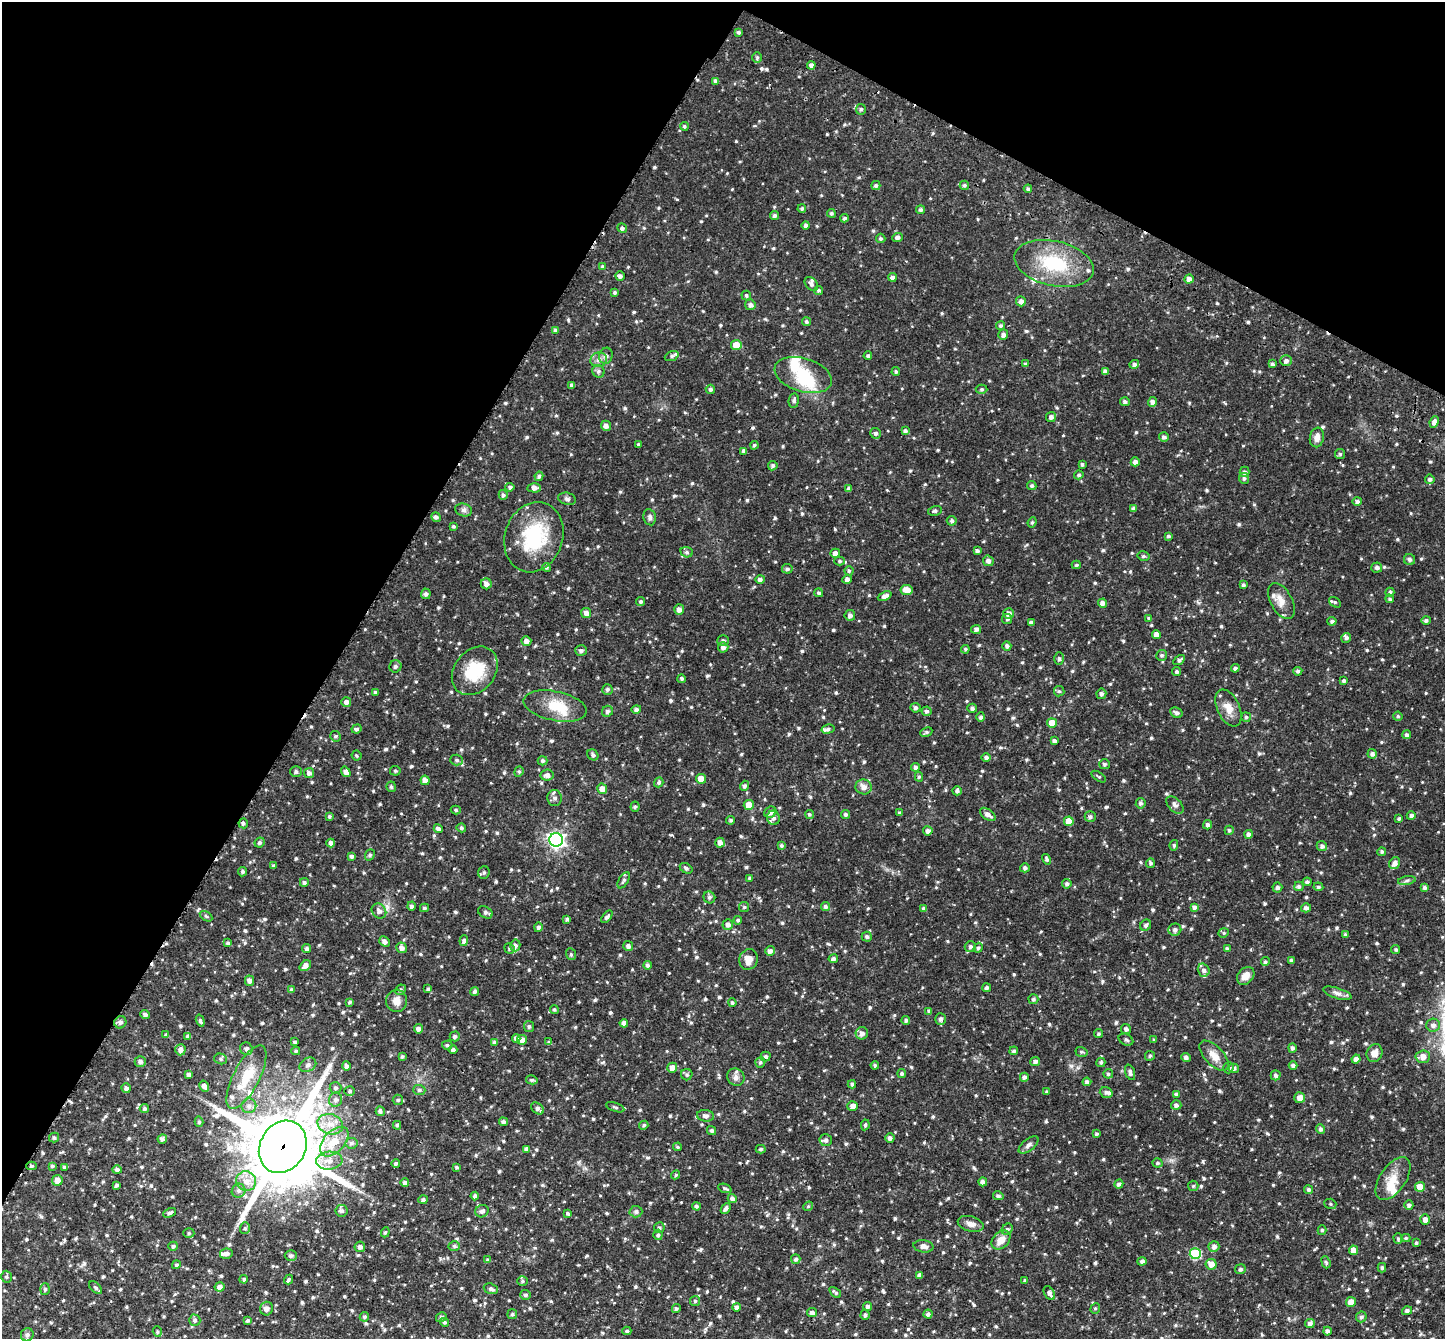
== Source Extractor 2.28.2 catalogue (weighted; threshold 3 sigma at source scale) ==
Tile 2 of 4 x 4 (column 2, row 1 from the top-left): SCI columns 1480-2922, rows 4351-5687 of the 5841 x 5890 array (HDU 1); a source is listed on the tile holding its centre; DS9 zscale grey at full resolution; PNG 1447 x 1341 px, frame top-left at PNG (2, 2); each listed source drawn as its Kron ellipse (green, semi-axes under 4 px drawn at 4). Shown black and unused: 30% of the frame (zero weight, under 2 of 3 exposures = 3% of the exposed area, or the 3 px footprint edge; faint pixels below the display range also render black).
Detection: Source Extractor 2.28.2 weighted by HDU 2 'WHT'; one run over the whole footprint, this tile lists its part. Background 0.066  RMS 0.0087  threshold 0.0392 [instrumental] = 3 sigma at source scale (4.5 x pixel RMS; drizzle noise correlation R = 1.50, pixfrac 1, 0.05/0.05 arcsec/px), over >= 5 px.
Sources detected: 931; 1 inside a brighter object's white glare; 2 cosmic-ray / hot-pixel residue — neither listed nor drawn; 21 inside a brighter listed object's ellipse — not listed separately; of the other 907, all 500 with FLUX_AUTO >= 1.31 (the completeness limit of this list) listed and drawn (407 fainter detections not listed), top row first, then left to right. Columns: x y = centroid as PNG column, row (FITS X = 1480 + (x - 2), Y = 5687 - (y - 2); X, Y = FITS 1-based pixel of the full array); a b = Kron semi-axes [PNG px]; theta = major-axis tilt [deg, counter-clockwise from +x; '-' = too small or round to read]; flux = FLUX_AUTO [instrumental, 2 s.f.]
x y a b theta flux
738 32 4 4 - 1.6
757 57 5 4 - 1.4
811 65 4 4 - 3.2
716 81 4 4 - 3.3
861 109 5 5 - 1.9
684 126 4 4 - 1.3
964 185 5 4 - 1.6
876 186 4 4 - 1.9
1028 189 4 4 - 1.5
802 209 4 4 - 1.5
921 210 4 4 - 1.7
831 213 4 4 - 1.6
774 215 4 4 - 1.9
845 218 4 4 - 1.6
806 225 4 4 - 2.4
622 228 5 4 - 2.2
897 237 5 4 - 2.9
881 238 5 4 - 1.5
1054 263 40 22 -13 50
603 267 4 4 - 1.7
620 276 5 4 - 2.3
892 277 4 4 - 2.8
1189 279 4 4 - 4.5
811 284 8 5 -46 2.3
819 291 4 4 - 1.6
615 292 4 4 - 1.4
746 296 5 4 - 1.7
1021 301 5 5 - 3.8
750 305 5 5 - 2.9
806 322 4 4 - 1.7
1001 326 4 4 - 2
555 330 4 4 - 1.3
1003 335 5 5 - 2.8
736 345 5 5 - 16
606 356 8 6 73 2.9
672 356 7 5 21 1.9
868 356 4 4 - 1.3
599 360 8 7 - 3.5
1286 361 6 5 - 2.6
1025 364 4 4 - 1.4
1134 364 5 4 - 2.4
1272 364 4 3 - 1.7
598 371 6 6 - 2.1
1105 371 4 4 - 2.4
896 372 4 3 - 1.5
803 375 29 17 -17 26
572 385 4 4 - 2.3
710 389 5 4 - 1.9
982 389 6 4 -3 1.4
794 401 7 5 81 2
1125 402 5 4 - 2.2
1153 402 5 4 - 3.6
1051 417 5 5 - 3
1434 422 6 4 66 3.5
606 426 5 5 - 3.2
905 431 4 4 - 1.9
876 433 5 5 - 2.1
1164 437 5 4 - 2.2
1317 437 10 7 79 4.8
638 445 3 3 - 1.5
754 445 4 4 - 1.4
744 451 4 3 - 2.7
1340 454 5 5 - 1.4
1135 462 4 4 - 3.4
1082 464 3 3 - 1.5
773 466 5 4 - 2
1244 472 5 5 - 2.2
1079 475 5 4 - 1.5
539 476 4 4 - 2
1244 478 5 5 - 1.9
1430 479 5 4 - 2.1
1032 486 5 4 - 1.6
510 487 4 4 - 1.9
534 488 7 4 -1 4
849 489 4 4 - 2.7
503 495 5 4 - 1.9
567 499 9 6 -15 2.3
1357 501 4 4 - 2.5
1133 508 4 4 - 2
464 510 8 6 -15 2.7
935 511 7 5 13 1.9
436 517 5 4 - 2.4
650 517 8 6 -79 2.5
952 521 5 5 - 1.9
1032 522 5 4 - 1.3
453 526 4 3 - 1.5
1168 536 4 3 - 1.5
534 537 36 29 71 56
977 551 4 3 - 2.2
687 552 6 5 - 1.7
835 553 5 4 - 3.7
1143 556 6 5 - 1.6
1409 560 5 5 - 2.3
840 561 5 4 - 1.4
988 561 5 5 - 2.8
1076 565 4 3 - 1.4
546 567 4 4 - 1.5
1377 567 5 5 - 2.3
787 569 5 4 - 1.8
849 571 4 4 - 1.4
760 579 5 4 - 2.6
847 579 5 4 - 2.6
486 584 5 5 - 3.5
1243 585 4 4 - 1.7
907 590 6 5 - 8.3
1390 592 5 4 - 2.1
819 593 4 4 - 1.8
426 594 5 5 - 2.2
885 596 7 4 23 4
1390 599 4 4 - 1.5
1281 601 20 10 -61 8.6
641 602 4 4 - 1.6
1335 602 6 4 -35 1.5
1102 603 4 4 - 4.1
679 610 5 5 - 3.8
586 613 5 5 - 4.6
1009 613 5 5 - 4.2
850 615 5 5 - 3.1
1149 618 4 3 - 1.5
1007 619 5 5 - 1.7
1426 620 4 4 - 1.7
1332 621 4 4 - 1.8
1031 622 4 3 - 2.6
976 629 5 4 - 2.5
1156 635 4 4 - 5
1346 638 5 4 - 1.8
526 641 5 4 - 4.1
723 641 6 5 - 2.1
1007 646 5 4 - 2.2
723 647 5 5 - 2.9
965 649 4 4 - 1.4
581 651 6 5 - 2.6
1162 655 5 5 - 1.8
1059 659 6 5 - 1.7
1179 660 6 4 32 2.1
395 666 6 6 - 2.5
1235 668 4 4 - 2.1
475 671 26 20 51 32
1298 671 4 4 - 1.8
1177 672 4 4 - 1.8
682 679 4 4 - 1.4
1344 681 4 4 - 1.7
607 689 5 5 - 1.7
1059 691 5 5 - 1.5
375 692 4 4 - 1.5
1101 694 5 5 - 2.4
346 702 5 5 - 3
555 706 32 14 -11 23
915 708 5 5 - 2.1
972 708 4 4 - 2.1
1228 708 20 11 -65 9.3
636 709 5 4 - 2.3
607 711 6 5 - 2.3
927 711 5 4 - 2.1
1176 713 6 5 - 2.4
1398 716 4 4 - 1.4
981 717 4 4 - 2.1
1246 717 4 4 - 1.5
1052 723 5 5 - 11
357 729 5 4 - 2
828 729 6 4 14 1.7
926 732 6 4 23 1.7
1407 735 4 4 - 2
335 736 5 5 - 1.6
1054 741 4 3 - 2.1
1372 754 5 4 - 2.8
593 755 6 5 - 1.9
356 756 5 5 - 1.3
986 758 5 4 - 2.3
457 760 6 5 - 2
542 761 5 5 - 1.7
1105 764 5 5 - 1.7
915 767 4 4 - 2.1
296 771 6 5 - 2.1
395 771 5 5 - 1.5
346 772 6 4 -55 3.7
519 772 5 4 - 1.4
309 773 5 5 - 2.6
547 775 6 5 - 3.4
919 777 5 4 - 1.5
1099 777 8 4 -33 1.4
701 779 5 5 - 8.9
425 780 5 4 - 5
659 782 5 4 - 1.5
745 786 5 4 - 2.2
391 787 5 4 - 1.7
864 787 8 7 - 4.7
602 789 5 5 - 5.5
957 791 4 4 - 2.2
555 798 8 7 - 3.3
1141 803 5 5 - 2.1
749 805 5 5 - 11
1175 805 10 6 -44 2.7
635 807 5 4 - 1.4
456 810 5 4 - 1.4
770 812 6 5 - 4.2
900 813 4 3 - 1.8
809 814 5 4 - 1.3
846 814 4 4 - 2.4
988 814 9 5 -36 3.9
329 816 4 4 - 1.4
1411 816 4 4 - 2.4
1090 817 5 5 - 2
773 818 7 6 - 3
1399 819 3 3 - 1.5
731 820 4 4 - 1.6
1069 821 5 5 - 12
243 823 5 4 - 1.8
1208 825 4 4 - 2.4
461 828 5 4 - 1.5
438 829 4 4 - 2.7
1229 830 5 4 - 1.5
928 831 4 4 - 3.3
1249 834 4 4 - 2.9
556 840 7 6 - 280
260 842 5 4 - 1.7
331 843 4 4 - 3.5
720 843 5 4 - 4.5
781 845 4 4 - 1.5
1174 845 5 4 - 1.5
1322 846 5 5 - 2.6
1382 852 4 4 - 1.4
370 855 6 4 68 1.5
352 856 4 3 - 2.1
1046 859 5 4 - 1.6
1150 863 5 4 - 1.7
1395 863 6 5 - 3.9
274 866 4 3 - 1.6
686 868 7 4 -30 1.8
1025 868 5 4 - 2.1
243 872 4 4 - 1.8
484 872 6 5 - 1.9
749 878 4 4 - 1.6
624 880 9 4 59 2.1
1407 881 9 4 9 2
304 882 4 4 - 1.9
1307 882 4 4 - 2.1
1067 884 5 4 - 2.1
1299 886 5 4 - 1.8
1277 887 5 5 - 2.3
1318 887 5 4 - 1.7
1424 888 4 4 - 2.1
709 897 6 5 - 1.9
411 906 4 4 - 2.1
825 906 4 4 - 2
744 907 5 5 - 1.3
1194 907 4 4 - 2.7
424 908 4 3 - 1.5
1306 908 5 4 - 2.5
924 909 4 4 - 2.4
379 911 8 7 - 3.7
485 912 8 5 -29 2.6
206 916 7 4 -32 1.4
607 917 7 4 51 2.4
567 919 4 3 - 1.5
738 920 4 4 - 1.5
728 924 5 5 - 3.2
1146 925 6 5 - 1.9
538 927 5 4 - 2.5
1175 930 6 6 - 2.8
1224 933 5 4 - 1.3
1345 935 3 3 - 1.5
867 937 5 5 - 1.9
385 941 6 5 - 3.1
464 941 5 4 - 2.2
228 943 4 3 - 1.6
515 945 6 5 - 2.6
628 946 5 5 - 2.8
970 947 5 5 - 2.1
402 948 5 5 - 4.2
509 948 5 5 - 1.6
978 948 5 4 - 1.6
307 949 4 4 - 2.1
1227 949 4 4 - 2.1
1396 949 4 4 - 1.3
770 951 5 4 - 3.1
571 954 6 4 -68 1.5
749 959 10 9 - 8.1
833 959 4 4 - 2.4
1291 960 4 3 - 1.5
1265 962 4 4 - 1.6
647 965 4 4 - 2
305 966 6 4 40 4
1204 970 6 6 - 2.8
1246 976 10 7 46 6.9
249 981 5 4 - 3
987 988 4 4 - 2
428 989 4 4 - 1.8
291 990 4 3 - 1.5
400 990 5 5 - 1.6
474 992 4 4 - 2.2
1337 993 14 5 -18 3.7
1033 999 5 5 - 1.9
396 1001 11 10 - 6.7
350 1002 4 3 - 1.3
732 1003 4 4 - 1.5
554 1009 4 4 - 1.4
929 1011 4 3 - 1.9
145 1015 4 4 - 2.4
940 1019 6 5 - 2.7
906 1020 4 4 - 1.8
200 1021 6 3 -72 1.4
120 1022 6 6 - 2.6
624 1023 4 4 - 3.8
1433 1025 7 6 - 3.6
529 1026 5 5 - 1.8
418 1029 4 4 - 2.9
1126 1029 5 5 - 2.4
862 1033 6 6 - 3.3
1098 1034 4 4 - 1.4
166 1035 3 3 - 1.5
188 1036 4 3 - 2.7
455 1036 5 5 - 2
516 1038 4 4 - 3.1
522 1040 5 5 - 4.5
1126 1040 8 5 -29 2
1154 1040 3 3 - 1.3
295 1042 3 3 - 1.5
494 1042 4 4 - 2
549 1042 4 3 - 1.5
447 1045 5 4 - 1.5
1292 1048 5 4 - 2.1
246 1049 6 6 - 2.9
180 1050 5 5 - 4.1
453 1050 4 4 - 2.2
296 1051 4 4 - 1.5
1014 1051 4 4 - 1.7
1081 1052 6 4 -17 1.4
1375 1053 9 7 65 5.8
402 1056 4 3 - 1.3
766 1056 5 5 - 2.1
1150 1056 5 5 - 1.5
1214 1056 19 9 -46 9.1
1186 1057 5 4 - 2.3
1423 1057 7 6 - 6.4
221 1059 6 5 - 1.8
1356 1059 4 4 - 3.8
140 1061 5 5 - 2.8
1035 1061 5 4 - 2.7
760 1062 5 5 - 1.7
1101 1062 5 4 - 1.6
308 1065 9 6 31 3.1
875 1065 4 4 - 1.6
346 1066 5 4 - 2.6
1293 1066 4 4 - 2.1
672 1068 5 5 - 5.8
1228 1068 5 5 - 2.5
1234 1068 5 4 - 2.4
1130 1072 8 4 -72 2.8
902 1074 4 4 - 1.7
1108 1074 4 4 - 1.6
189 1075 4 4 - 3.3
687 1075 5 5 - 1.7
1276 1075 5 5 - 2.3
246 1077 35 13 62 27
736 1077 9 8 - 3.7
1024 1077 4 4 - 2.5
532 1080 5 4 - 1.5
1087 1082 4 4 - 2.4
852 1084 4 4 - 1.7
204 1086 6 4 -57 3.7
126 1088 5 4 - 2.5
336 1088 6 5 - 2.2
419 1090 6 5 - 1.9
350 1091 5 4 - 1.5
1047 1092 3 3 - 1.4
1106 1092 6 5 - 2.4
1176 1094 4 4 - 2
1300 1098 5 5 - 5.2
335 1100 7 6 - 3.3
398 1100 5 5 - 1.6
1176 1105 5 5 - 2.3
249 1106 7 7 - 3.9
853 1106 5 5 - 4.1
615 1107 9 3 -20 1.5
144 1108 5 4 - 1.8
537 1108 7 5 -40 2.9
380 1111 5 4 - 2
706 1116 9 6 -8 3.2
199 1122 5 4 - 1.4
503 1122 4 4 - 1.9
330 1124 13 10 -16 10
397 1125 4 4 - 1.4
644 1125 4 4 - 1.6
865 1125 5 4 - 1.5
1320 1129 5 4 - 2.3
711 1131 5 4 - 1.8
1096 1134 4 3 - 1.4
54 1138 5 5 - 1.8
890 1138 4 4 - 2.6
162 1139 5 4 - 2.6
826 1140 6 6 - 2.8
334 1142 18 10 47 17
351 1143 6 5 - 2.2
1028 1145 12 6 37 3.1
283 1147 27 22 60 8300
677 1147 4 4 - 1.5
527 1149 4 4 - 2.9
761 1149 5 4 - 1.6
329 1161 13 9 5 8.5
396 1163 4 4 - 1.5
1157 1163 5 4 - 1.5
31 1166 5 4 - 1.6
52 1166 4 3 - 1.5
65 1167 4 3 - 1.9
457 1167 3 3 - 1.5
117 1170 5 4 - 2.2
676 1175 5 4 - 1.3
1393 1179 24 13 56 14
57 1180 5 5 - 5.5
246 1181 10 9 - 8.1
405 1182 4 4 - 2.2
983 1182 4 4 - 3.4
1119 1184 5 4 - 2.3
116 1185 4 3 - 1.7
1193 1186 5 5 - 1.4
1420 1187 5 5 - 9.7
725 1188 7 4 -21 1.4
1309 1190 4 4 - 2
239 1191 7 6 - 3
475 1196 4 4 - 2.6
998 1196 5 4 - 2
732 1199 4 4 - 2.7
423 1200 4 4 - 2.1
1330 1204 6 5 - 1.6
1409 1205 5 4 - 2.3
696 1206 4 4 - 1.9
808 1206 5 4 - 1.3
726 1209 6 4 48 3.1
342 1211 6 6 - 2.6
482 1211 6 6 - 3
636 1212 6 6 - 2.3
169 1213 7 3 24 2.1
568 1214 4 3 - 1.5
1425 1220 5 5 - 4.7
971 1224 13 7 -15 4.6
245 1228 6 5 - 1.5
659 1228 5 5 - 1.9
1007 1229 6 5 - 2.1
1322 1230 5 4 - 1.5
385 1232 5 4 - 1.3
189 1233 5 5 - 1.6
658 1235 5 4 - 1.6
1406 1238 4 4 - 1.4
1398 1239 5 4 - 1.4
1001 1240 11 7 45 8.5
1416 1243 4 3 - 1.5
173 1246 5 4 - 2
454 1246 5 5 - 1.5
923 1246 10 6 -8 4.1
1214 1246 5 5 - 3.3
360 1247 5 5 - 3
1353 1250 4 4 - 6.7
226 1254 6 5 - 3
1195 1254 5 5 - 50
291 1256 6 5 - 2.1
796 1259 5 4 - 2.2
488 1260 4 4 - 1.7
1142 1261 4 4 - 2.7
1326 1262 6 4 -70 1.4
1211 1264 5 5 - 6.1
176 1265 4 4 - 1.5
1382 1268 4 4 - 1.6
1240 1269 5 5 - 1.8
920 1275 4 4 - 3.7
6 1277 6 5 - 1.7
244 1279 4 4 - 1.8
289 1280 5 3 - 1.6
1025 1280 4 3 - 1.5
522 1281 5 4 - 1.4
220 1287 5 4 - 4.3
96 1288 8 5 -45 1.8
45 1289 6 5 - 1.5
491 1289 7 5 -20 2.5
835 1292 7 3 -38 1.4
1049 1293 7 4 -58 3
525 1295 5 5 - 1.8
695 1301 5 5 - 1.3
1351 1302 5 5 - 6.4
867 1306 4 4 - 2.3
736 1307 4 4 - 2.4
676 1308 4 4 - 1.5
1095 1308 5 4 - 1.3
266 1309 7 6 - 3.1
1407 1311 5 4 - 2.4
812 1313 5 4 - 2.8
512 1314 5 5 - 1.5
928 1314 4 4 - 2.4
865 1315 5 4 - 2
364 1317 5 4 - 1.7
441 1317 5 4 - 1.9
1361 1317 5 5 - 2.4
195 1320 6 5 - 2.1
248 1320 4 4 - 1.4
444 1322 4 4 - 1.8
1310 1323 5 4 - 3
627 1331 4 4 - 1.5
1327 1331 4 4 - 2.3
157 1332 5 4 - 1.3
27 1335 6 6 - 2.6
Overlapping masked pixels (flux is a lower limit): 2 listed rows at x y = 283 1147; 31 1166